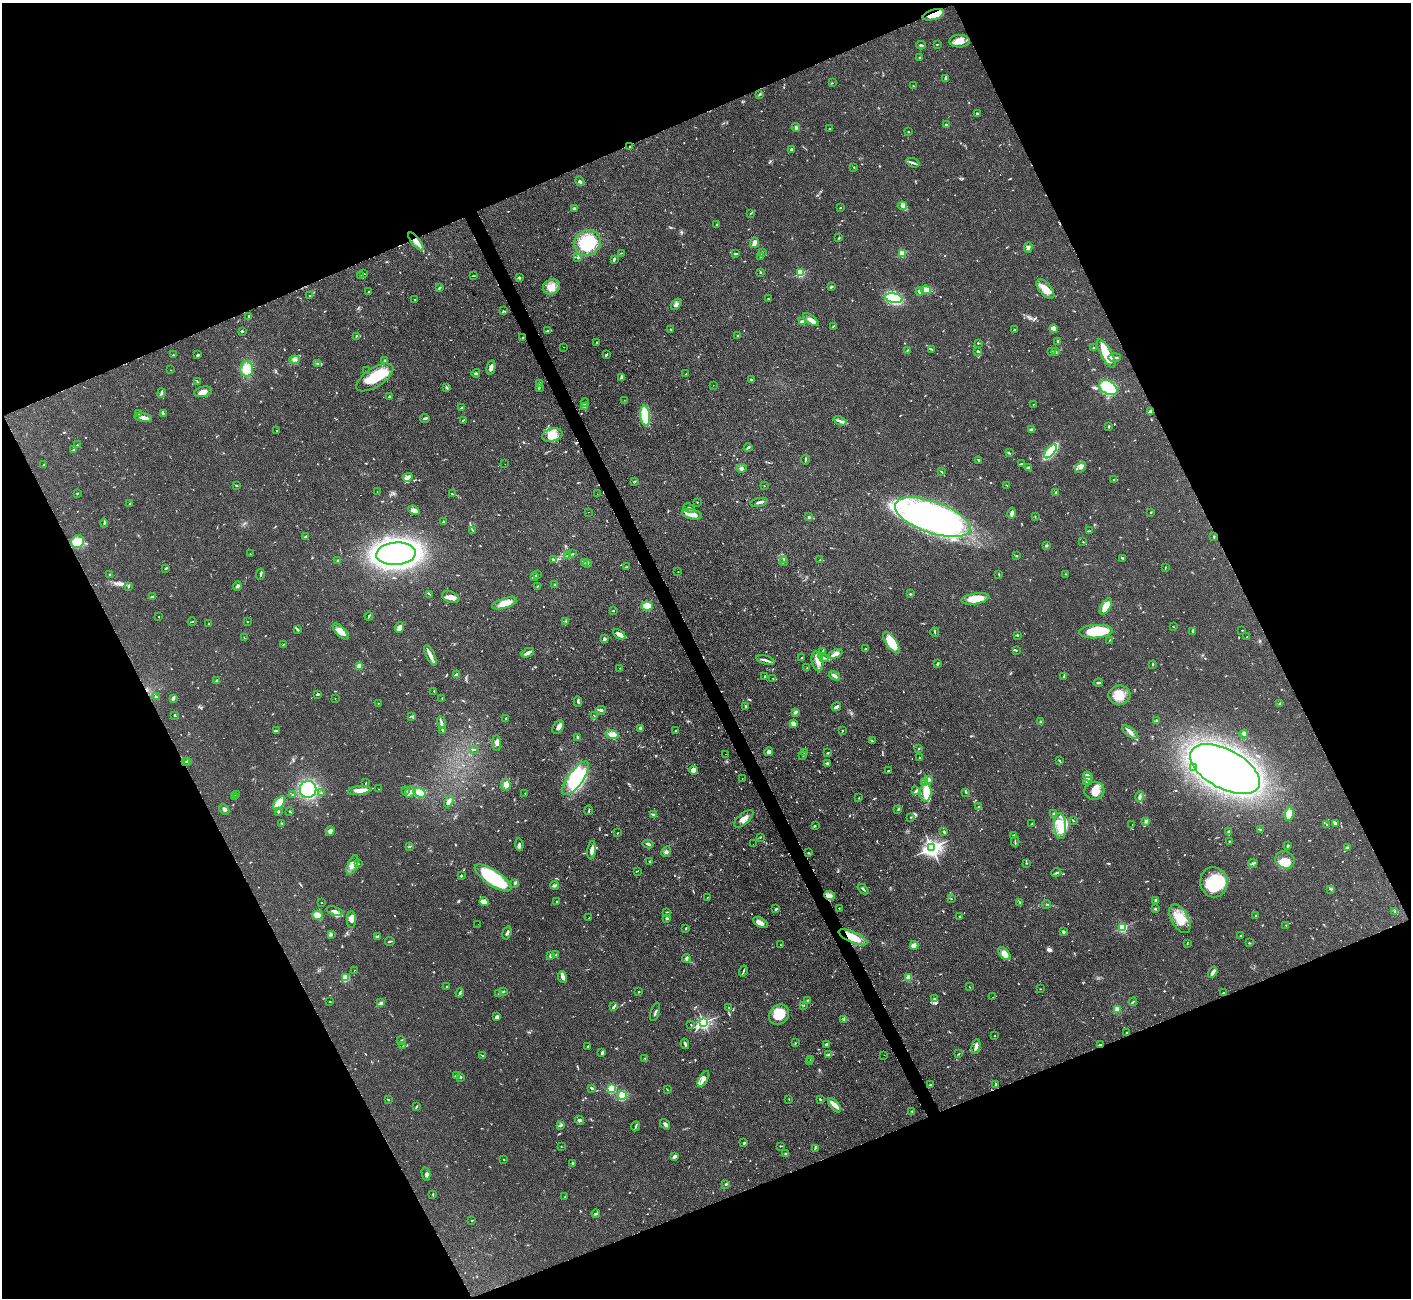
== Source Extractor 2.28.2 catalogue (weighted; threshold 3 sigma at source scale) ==
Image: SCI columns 1-5634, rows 288-5468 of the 5636 x 5623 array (HDU 1 of 3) = the unmasked area's bounding box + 8 px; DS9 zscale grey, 4 x 4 block average (1 PNG px = mean of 4 x 4 image px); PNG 1413 x 1300 px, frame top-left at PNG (2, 3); each listed source drawn as its Kron ellipse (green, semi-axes under 4 px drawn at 4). Shown black and unused: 44% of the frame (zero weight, under 2 of 3 exposures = <1% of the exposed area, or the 3 px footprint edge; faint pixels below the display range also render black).
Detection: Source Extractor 2.28.2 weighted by HDU 2 'WHT'. Background 0.0825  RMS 0.0058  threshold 0.026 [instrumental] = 3 sigma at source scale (4.5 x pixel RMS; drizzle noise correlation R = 1.50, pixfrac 1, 0.05/0.05 arcsec/px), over >= 5 px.
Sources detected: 1011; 5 too faint to see at this stretch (4 x 4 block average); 9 inside a brighter object's white glare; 15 cosmic-ray / hot-pixel residue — neither listed nor drawn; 17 coinciding with a brighter row at this scale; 66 inside a brighter listed object's ellipse — not listed separately; of the other 899, all 500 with FLUX_AUTO >= 1.63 (the completeness limit of this list) listed and drawn (399 fainter detections not listed), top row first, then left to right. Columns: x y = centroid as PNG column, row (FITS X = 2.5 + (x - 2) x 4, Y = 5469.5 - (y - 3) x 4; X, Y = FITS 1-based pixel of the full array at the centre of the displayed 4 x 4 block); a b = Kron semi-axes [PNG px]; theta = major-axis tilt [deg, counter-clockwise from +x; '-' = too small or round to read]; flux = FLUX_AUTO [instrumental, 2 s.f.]
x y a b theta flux
933 15 11 5 16 83
960 41 10 6 1 33
937 44 2 2 - 2
921 45 4 2 - 5.5
920 57 2 2 - 3
945 79 3 2 - 6
832 83 2 2 - 2.4
913 86 2 2 - 2
760 94 2 2 - 2.1
977 114 2 2 - 7.2
946 124 4 2 - 5.5
796 128 4 2 - 8.2
829 129 2 2 - 2.2
908 132 2 2 - 2.1
629 147 2 2 - 2.5
792 149 3 2 - 7.7
913 163 7 2 -17 6.8
854 167 3 2 - 2.5
580 181 5 2 - 7.9
902 206 4 3 - 8.6
840 208 2 2 - 2.2
574 209 3 2 - 3.8
751 213 3 2 - 3.2
717 224 2 2 - 1.9
839 238 3 2 - 2.3
416 242 11 3 -51 32
754 242 5 2 - 24
587 243 13 12 - 180
1028 247 5 3 - 8.2
762 252 2 2 - 2.2
621 253 3 2 - 1.8
902 253 2 2 - 220
735 254 4 2 - 4.6
761 257 2 2 - 2
578 258 3 2 - 2.2
614 259 3 2 - 6.5
760 272 2 2 - 3.4
364 273 3 2 - 2.1
800 273 2 2 - 280
361 276 2 2 - 1.8
474 276 2 2 - 1.6
519 278 3 2 - 7.7
551 287 9 7 24 33
832 287 2 2 - 2.5
439 288 4 2 - 5.1
1045 289 12 6 -49 41
926 290 5 3 - 46
920 291 4 3 - 7.3
368 292 3 2 - 3
310 295 2 2 - 1.7
894 298 9 4 -11 210
415 299 2 2 - 2.1
768 299 3 2 - 3.2
676 304 6 3 52 10
503 311 2 2 - 2.9
249 316 2 2 - 2.4
811 320 9 4 -36 21
803 321 3 2 - 3.4
833 326 3 2 - 2.7
671 329 2 2 - 2
1053 329 4 3 - 11
1014 330 2 2 - 4.1
242 331 2 2 - 2.1
547 331 3 2 - 2.3
738 335 3 2 - 3.6
356 336 3 2 - 2.2
523 338 3 2 - 3
1058 341 3 2 - 4.9
597 342 2 2 - 2.6
978 343 3 2 - 3.1
563 347 2 2 - 5.6
1093 348 2 2 - 4.5
907 350 2 2 - 3.2
932 350 2 2 - 1.9
978 351 2 2 - 7.1
1052 351 2 2 - 2.4
1056 352 3 2 - 3.7
1106 354 16 5 -61 70
173 355 3 2 - 3.1
198 355 3 2 - 4.5
606 355 3 2 - 4.9
1114 357 6 2 2 7.6
295 360 5 2 - 7.7
385 360 2 2 - 2.5
318 363 4 2 - 2.8
491 367 7 2 77 19
246 369 7 6 - 57
171 370 2 2 - 1.7
366 371 2 2 - 2.1
476 373 4 2 - 3.8
686 374 2 2 - 2.3
375 377 21 9 32 95
621 377 4 2 - 6.1
751 380 2 2 - 5.2
197 381 3 2 - 2.2
539 384 2 2 - 20
713 385 2 2 - 1.8
539 387 4 2 - 6
446 388 3 2 - 3.8
1108 388 10 6 -30 340
203 392 9 5 13 22
161 393 5 3 - 5.4
390 397 2 2 - 8.4
624 400 2 2 - 1.7
585 402 4 2 - 3.9
1033 404 2 2 - 1.8
584 406 3 2 - 7.3
462 408 4 2 - 4.2
1150 411 3 2 - 8
138 413 3 2 - 2
163 414 3 2 - 2.4
645 416 10 5 -83 130
143 417 9 2 -11 26
425 419 4 2 - 6.6
463 420 4 2 - 3.4
840 421 7 3 -24 11
1109 427 2 2 - 5.5
1031 429 4 2 - 3.2
276 431 2 2 - 1.6
552 435 10 6 16 41
77 445 2 2 - 2.8
748 448 4 2 - 5
73 450 3 2 - 3.6
1050 451 8 4 50 180
1009 453 3 2 - 2.3
805 460 5 2 - 4.6
979 460 2 2 - 3.4
505 464 2 2 - 1.7
1021 464 3 2 - 2.7
44 465 3 2 - 4
741 468 5 4 - 8.1
1028 468 3 2 - 4.2
1081 468 6 3 40 9.5
942 471 3 2 - 3
408 477 5 4 - 21
1114 479 4 2 - 3.2
634 481 2 2 - 1.6
236 485 3 2 - 4
1007 485 4 2 - 2.5
764 486 2 2 - 3
377 492 2 2 - 1.9
77 493 2 2 - 2.8
1056 493 3 2 - 11
453 494 2 2 - 2.2
597 494 2 2 - 1.9
697 502 2 2 - 2.5
759 502 8 2 12 8.3
130 503 2 2 - 2.1
689 508 6 2 -28 5.8
414 510 6 4 -23 13
588 512 2 2 - 1.7
1151 512 2 2 - 3
1012 513 5 3 - 14
692 514 10 5 -12 36
809 517 3 2 - 4.8
933 517 40 15 -20 1600
1035 517 2 2 - 2.2
443 522 3 2 - 3.5
104 523 4 2 - 4.2
472 530 2 2 - 1.7
1090 531 2 2 - 1.6
306 537 4 2 - 8.5
1214 537 2 2 - 2.9
77 542 7 6 - 79
1083 542 2 2 - 2.1
1046 546 3 2 - 5
250 554 2 2 - 1.8
396 554 20 11 4 2400
572 554 3 2 - 3.9
567 556 2 2 - 3.4
1016 556 2 2 - 2.2
1123 558 3 2 - 3.2
784 559 2 2 - 3.9
554 560 4 2 - 9
820 560 3 2 - 1.9
338 561 2 2 - 26
584 562 3 2 - 4.1
784 562 4 2 - 3.9
587 563 3 2 - 2.1
626 567 4 2 - 2.3
166 568 2 2 - 5.4
1165 568 3 2 - 2.3
678 572 2 2 - 2
110 574 2 2 - 3.3
260 574 5 2 - 4.4
538 574 2 2 - 1.7
1065 574 2 2 - 2.7
999 575 3 2 - 2.4
534 576 4 2 - 4.6
555 585 2 2 - 2.8
237 586 5 3 - 6.6
128 587 3 2 - 1.8
537 587 3 2 - 1.9
430 594 3 2 - 2.5
910 594 2 2 - 2.8
152 597 4 3 - 5.9
451 597 9 5 -20 21
975 599 14 5 10 65
505 603 13 5 17 46
647 606 5 4 - 41
1106 606 9 4 60 45
613 611 2 2 - 3.9
369 616 4 2 - 3.4
159 617 2 2 - 1.9
566 621 2 2 - 1.6
192 622 4 2 - 2.8
247 622 2 2 - 1.7
209 624 2 2 - 2.4
1173 626 2 2 - 1.7
399 628 5 3 - 20
297 629 3 2 - 6.6
1242 630 2 2 - 1.9
341 631 10 4 -46 26
1193 631 4 2 - 5.5
935 632 5 2 - 2.7
1096 632 17 6 3 150
619 634 6 4 -34 19
1017 635 2 2 - 5
244 637 2 2 - 1.8
1247 637 2 2 - 1.7
604 639 3 3 - 8.8
1110 640 3 2 - 2
891 643 12 5 -55 90
283 644 3 2 - 1.8
865 649 3 2 - 1.9
1016 650 3 2 - 2.1
822 652 4 2 - 4.9
528 653 6 2 24 17
835 654 7 4 24 19
430 655 11 4 -65 21
802 658 2 2 - 1.9
824 658 6 2 -27 6.1
766 660 9 2 -16 11
817 661 10 5 -76 25
937 664 3 2 - 3
1153 664 3 2 - 2.3
359 666 2 2 - 120
620 668 2 2 - 2.1
807 668 2 2 - 1.7
457 675 4 4 - 8.1
764 676 2 2 - 2.4
835 676 6 3 -33 9.1
1063 676 2 2 - 1.9
773 678 2 2 - 2.7
217 681 4 2 - 6.6
1098 683 4 2 - 5.1
434 691 2 2 - 5.3
318 694 3 2 - 7.5
1119 695 11 9 6 53
156 697 2 2 - 2.5
173 698 3 3 - 5
335 698 2 2 - 1.7
442 698 2 2 - 2.9
578 702 5 2 - 7.1
378 703 2 2 - 2
1279 703 4 2 - 3.5
746 706 2 2 - 4.1
836 707 5 2 - 12
601 710 5 3 - 6.2
795 712 3 2 - 4.5
175 715 2 2 - 4
412 716 3 2 - 2.4
594 716 3 2 - 1.7
506 718 2 2 - 3.4
1156 721 3 2 - 2.3
441 722 6 2 -69 8.8
1040 722 3 2 - 2.3
793 724 3 3 - 19
558 727 7 5 56 14
640 728 2 2 - 30
443 730 4 3 - 5.3
676 730 2 2 - 3.2
842 730 2 2 - 1.9
276 731 3 2 - 3.3
1130 732 10 3 -39 18
612 734 6 4 -12 26
1244 734 4 3 - 4.8
578 737 4 2 - 11
872 741 2 2 - 2
497 743 8 4 -88 21
474 749 4 2 - 3.8
919 749 2 2 - 2
769 752 5 3 - 11
804 752 3 2 - 3.6
828 753 2 2 - 3.1
726 754 2 2 - 2.3
803 756 2 2 - 2.2
920 758 2 2 - 2.5
187 761 3 2 - 3.6
1059 761 3 2 - 3.4
185 762 2 2 - 1.9
827 763 4 3 - 5.4
1193 767 2 2 - 5.2
1225 769 38 19 -28 1800
694 770 4 4 - 24
888 771 2 2 - 5.3
1088 777 5 3 - 30
575 778 20 7 53 170
742 778 2 2 - 6.7
929 779 4 3 - 6.8
1088 781 4 3 - 6.7
924 782 3 2 - 4.2
366 783 2 2 - 2
506 784 6 4 -84 29
308 789 8 8 - 250
378 789 2 2 - 4.4
359 790 11 3 6 27
406 790 2 2 - 4
916 791 4 2 - 4.5
1094 791 10 9 - 40
410 792 6 5 - 15
966 792 3 2 - 3.2
321 793 2 2 - 3.9
420 793 6 5 - 59
525 793 2 2 - 2.3
926 793 9 6 88 38
292 794 3 2 - 2.6
237 795 2 2 - 3.5
234 797 2 2 - 2.2
1140 797 5 3 - 10
859 798 2 2 - 1.9
449 801 6 2 61 15
279 803 8 4 54 63
978 807 2 2 - 2.3
898 809 3 2 - 2.1
224 810 6 3 -47 8.1
589 810 5 2 - 3.4
290 811 4 2 - 2.1
278 812 4 2 - 4.1
653 814 2 2 - 4.5
1053 814 2 2 - 2.2
1289 814 7 4 82 48
911 817 2 2 - 1.9
744 819 11 5 41 25
1073 820 2 2 - 1.8
1146 821 3 2 - 6
282 823 3 2 - 2.5
1031 824 2 2 - 2.9
1335 824 4 3 - 5.6
1132 825 2 2 - 1.6
1327 825 2 2 - 3
815 826 3 2 - 2.6
1060 826 13 6 -86 87
1261 829 4 2 - 2.8
330 831 5 4 - 9.7
944 832 2 2 - 3.1
1228 832 4 2 - 3.8
617 833 2 2 - 2
1013 835 2 2 - 3.3
760 837 3 2 - 3.1
1229 841 2 2 - 1.9
1015 842 4 2 - 4.3
648 844 5 2 - 6
753 844 2 2 - 2.1
519 845 6 2 -83 8
1288 845 3 2 - 4
410 846 3 2 - 2.1
932 848 3 3 - 1800
1347 848 3 2 - 4.6
592 850 9 3 83 17
666 852 5 3 - 7.6
808 853 2 2 - 3.1
1285 860 10 8 -24 36
650 861 3 2 - 3
1027 863 2 2 - 3.2
1253 863 4 2 - 4.8
358 864 2 2 - 3.1
352 865 10 5 68 21
637 871 3 2 - 2
1056 873 5 2 - 3.9
461 876 2 2 - 5.4
493 878 21 7 -34 280
1214 882 15 13 -82 160
515 884 2 2 - 2
555 885 4 2 - 4.7
863 889 6 2 -42 5.2
1331 889 4 2 - 3.8
830 895 5 4 - 15
707 897 2 2 - 1.8
951 899 2 2 - 2
1156 900 2 2 - 29
321 902 2 2 - 1.8
484 902 5 4 - 18
556 902 2 2 - 3.3
1020 902 2 2 - 2.9
1047 904 4 2 - 2.5
839 908 2 2 - 1.8
776 909 3 2 - 5.8
1155 909 3 2 - 2.4
335 911 8 4 -19 15
1395 911 4 2 - 4.9
667 912 4 2 - 2.6
317 915 5 4 - 31
1256 916 2 2 - 3.3
960 917 2 2 - 3.4
589 918 2 2 - 1.8
667 918 2 2 - 6.8
1180 919 16 8 -61 65
351 920 8 4 89 18
761 923 8 4 -28 16
478 924 2 2 - 1.8
1286 925 2 2 - 1.6
1123 927 2 2 - 320
686 928 3 2 - 2.7
1063 932 2 2 - 31
507 933 6 2 73 6
331 935 2 2 - 1.8
1240 935 3 2 - 2
378 936 3 2 - 3.2
853 937 15 5 -24 74
390 941 5 2 - 5.1
1187 943 2 2 - 1.9
1249 943 2 2 - 3.3
781 945 2 2 - 2.3
914 945 4 3 - 30
1004 954 8 4 -46 28
556 955 2 2 - 2.1
550 956 4 3 - 6.2
686 959 4 3 - 6.8
354 970 2 2 - 2.1
743 971 5 2 - 4.8
1213 972 6 2 57 21
562 977 6 3 -81 19
345 978 3 3 - 63
909 978 2 2 - 120
446 987 2 2 - 2.5
969 987 2 2 - 2.2
1040 989 2 2 - 1.6
503 991 4 2 - 2.6
638 991 2 2 - 2.8
460 993 5 2 - 4.4
1223 993 2 2 - 1.8
499 994 3 2 - 2.3
993 997 2 2 - 2.5
934 998 3 2 - 2.6
807 1000 3 2 - 2.6
330 1001 2 2 - 1.9
1133 1002 4 2 - 3
381 1003 4 3 - 9.5
804 1005 2 2 - 2
614 1007 3 2 - 4
729 1008 3 2 - 2.3
1117 1009 2 2 - 150
655 1012 9 2 73 6
779 1015 11 9 49 77
496 1017 4 3 - 13
844 1020 3 2 - 3.1
704 1023 2 2 - 810
691 1025 2 2 - 1.7
1127 1032 2 2 - 2.6
994 1035 2 2 - 3.3
401 1040 4 2 - 3.4
795 1043 2 2 - 1.9
685 1044 5 2 - 6.4
826 1044 3 2 - 4.5
1101 1045 3 2 - 3
403 1046 3 2 - 2.1
588 1046 3 2 - 2.3
976 1046 7 3 80 15
602 1052 3 2 - 3.1
959 1054 2 2 - 1.7
828 1055 3 2 - 2.8
884 1055 2 2 - 2.4
483 1056 2 2 - 2.1
645 1058 2 2 - 1.7
811 1060 2 2 - 8
809 1061 2 2 - 2.5
457 1076 3 2 - 12
461 1077 3 2 - 4.1
703 1079 9 3 60 22
996 1084 2 2 - 9.3
930 1085 2 2 - 3.1
592 1088 4 2 - 4
611 1089 4 3 - 67
667 1090 2 2 - 1.8
622 1095 5 4 - 47
789 1099 2 2 - 1.9
820 1099 3 2 - 3.6
388 1100 3 2 - 2.9
834 1105 8 4 -49 19
417 1106 2 2 - 4.1
912 1111 2 2 - 1.9
579 1120 5 3 - 7.2
665 1124 6 3 -50 10
561 1125 3 2 - 2.6
636 1126 5 2 - 4.7
744 1143 2 2 - 2.4
561 1146 2 2 - 1.7
780 1146 3 2 - 3.4
815 1148 4 2 - 3.5
786 1153 4 2 - 3.2
674 1157 4 3 - 7.8
504 1159 2 2 - 2.4
572 1163 3 2 - 3.3
426 1174 7 3 -77 7.8
726 1184 2 2 - 5.4
433 1195 3 2 - 3.2
565 1197 3 2 - 2.9
596 1214 4 2 - 4.9
472 1220 3 2 - 2.1
Overlapping masked pixels (flux is a lower limit): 4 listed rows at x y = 933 15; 416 242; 853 937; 1101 1045
Diffuse or blended objects may show on this block-average render without a row.